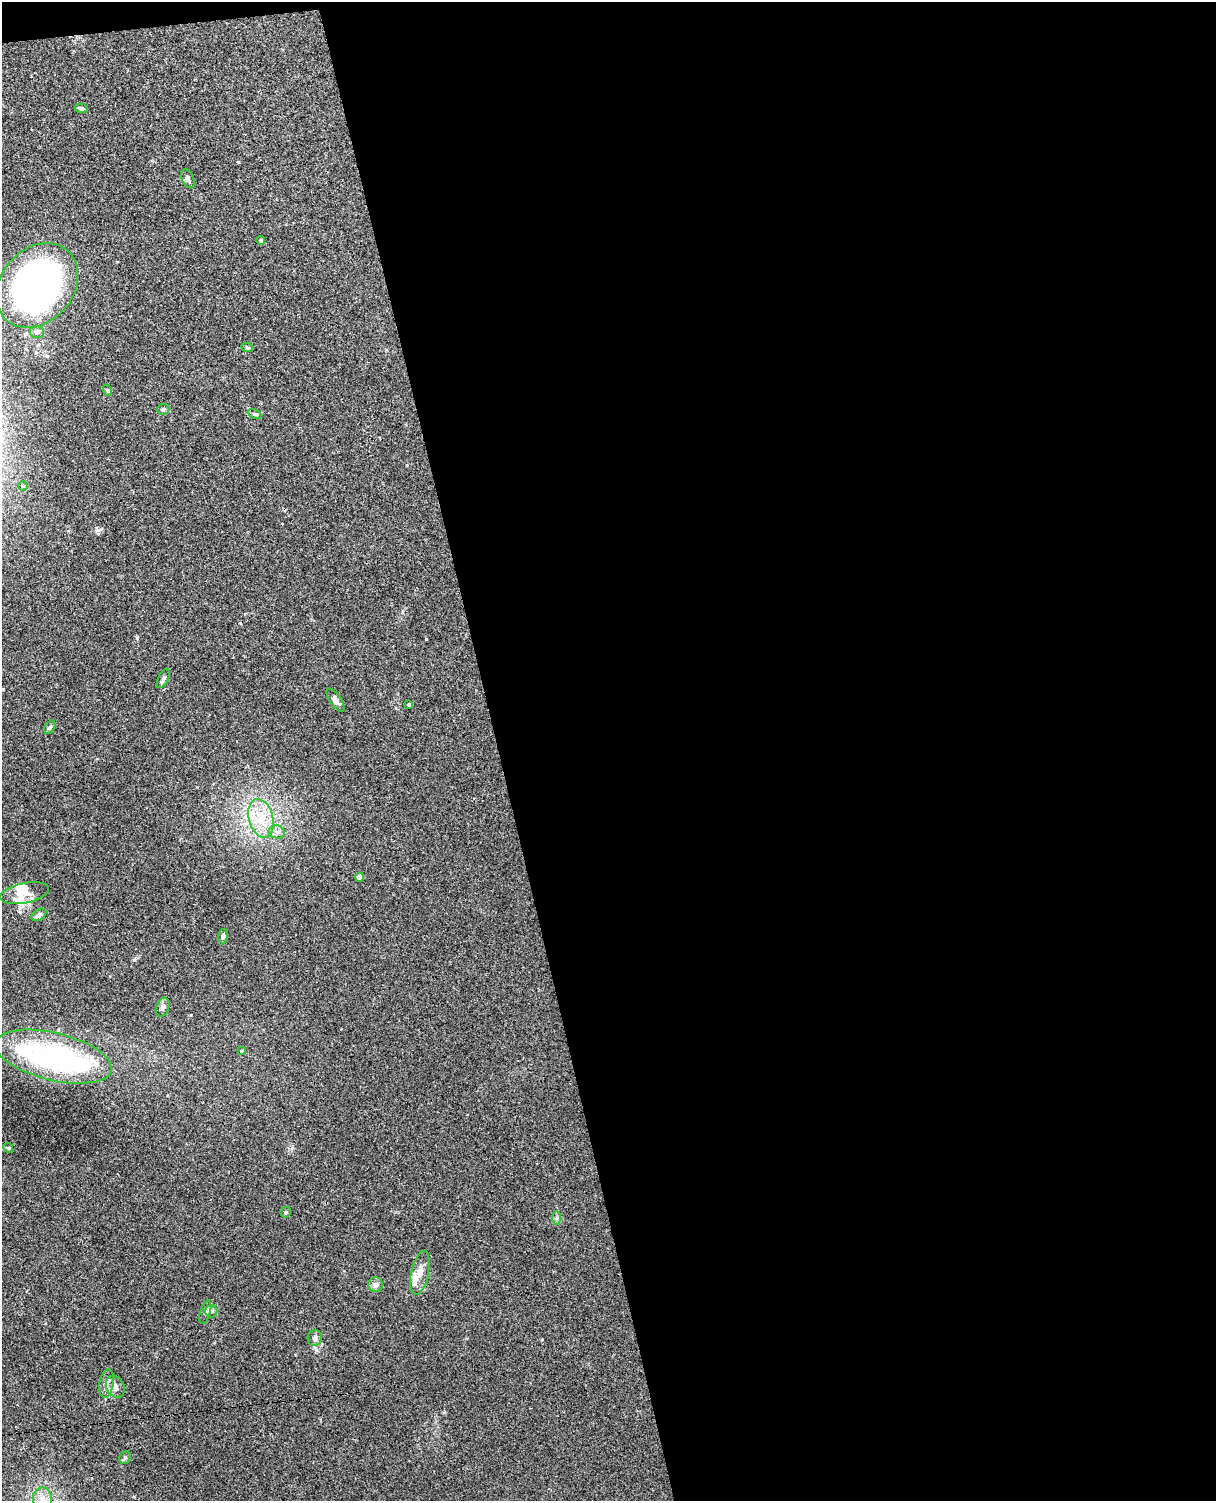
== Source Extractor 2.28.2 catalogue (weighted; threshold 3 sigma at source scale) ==
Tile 4 of 4 x 3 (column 4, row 1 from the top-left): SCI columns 3699-4912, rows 3148-4646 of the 4968 x 4909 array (HDU 1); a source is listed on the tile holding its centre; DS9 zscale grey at full resolution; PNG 1218 x 1503 px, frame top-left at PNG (2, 2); each listed source drawn as its Kron ellipse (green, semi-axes under 4 px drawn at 4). Shown black and unused: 60% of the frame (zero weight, under 3 of 4 exposures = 5% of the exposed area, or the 3 px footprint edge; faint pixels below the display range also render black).
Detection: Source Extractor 2.28.2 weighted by HDU 2 'WHT'; one run over the whole footprint, this tile lists its part. Background 0.0395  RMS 0.0042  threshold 0.0188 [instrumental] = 3 sigma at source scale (4.5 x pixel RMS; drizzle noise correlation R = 1.50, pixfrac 1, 0.05/0.05 arcsec/px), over >= 5 px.
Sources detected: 40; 1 inside a brighter object's white glare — neither listed nor drawn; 4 inside a brighter listed object's ellipse — not listed separately; the other 35 listed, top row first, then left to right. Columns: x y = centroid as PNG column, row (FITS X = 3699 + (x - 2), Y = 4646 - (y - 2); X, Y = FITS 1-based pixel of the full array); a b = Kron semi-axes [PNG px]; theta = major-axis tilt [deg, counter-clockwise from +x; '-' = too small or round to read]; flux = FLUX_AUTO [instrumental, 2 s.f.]
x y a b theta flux
81 108 7 4 -11 0.87
188 179 10 6 -66 1.1
261 240 4 4 - 0.64
37 285 46 36 49 130
37 332 7 6 - 1
247 347 6 3 -20 0.5
107 390 6 3 -71 0.41
163 409 6 5 - 0.8
255 414 7 4 -26 0.68
23 486 5 5 - 0.55
163 678 10 5 62 1.1
336 700 13 5 -55 1.6
409 704 4 3 - 0.51
50 727 7 5 55 0.93
261 818 20 12 -75 10
277 832 8 6 -13 1.7
360 877 4 4 - 2.1
25 893 25 10 11 5.4
39 915 8 5 32 1.6
223 936 7 5 88 1.1
163 1007 10 6 70 1.5
241 1051 4 3 - 0.44
54 1057 59 23 -14 87
8 1148 5 4 - 0.44
286 1212 5 5 - 0.72
557 1218 7 4 -90 0.74
420 1273 22 8 78 4.7
376 1285 7 7 - 1.4
211 1311 6 6 - 1.1
205 1312 12 5 74 1.3
315 1338 8 7 - 1.4
106 1383 15 7 81 2.4
115 1387 11 8 -63 2.4
125 1458 7 5 67 0.72
42 1499 11 9 -79 3.9
Isophote crosses this tile's border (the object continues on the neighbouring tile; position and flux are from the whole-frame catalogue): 1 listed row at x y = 42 1499
Unlisted compact peaks at least as high as the median listed source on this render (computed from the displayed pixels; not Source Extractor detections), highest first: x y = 98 530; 137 638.